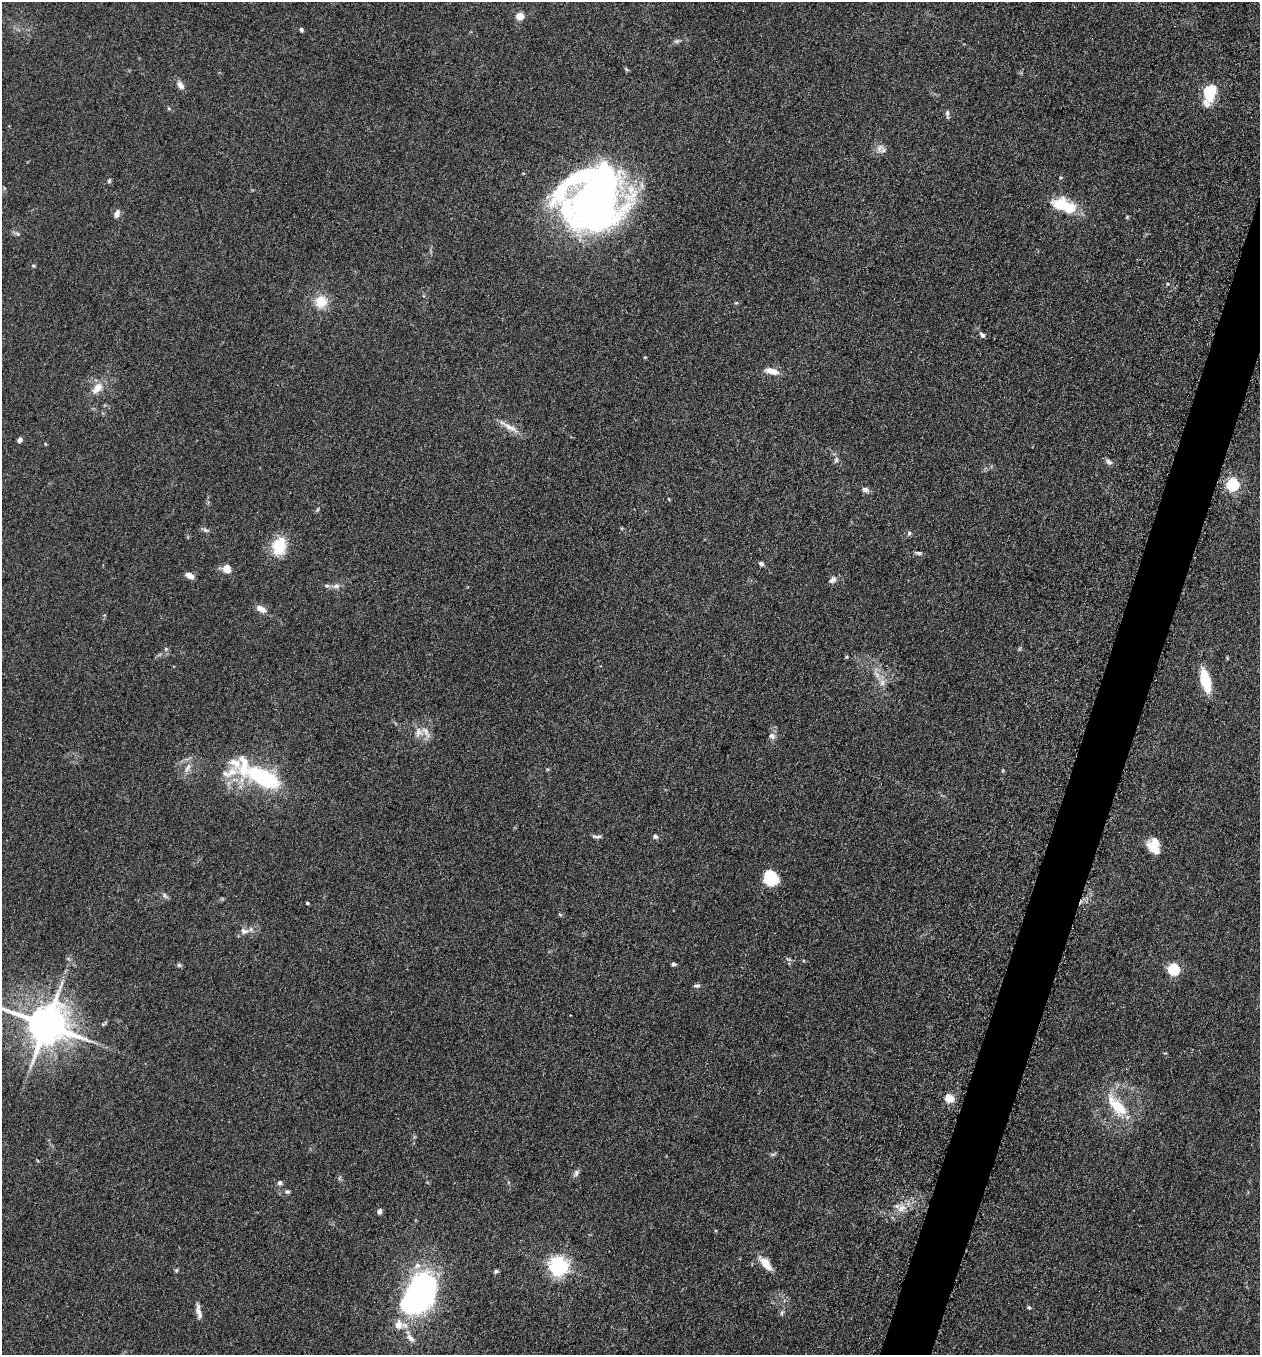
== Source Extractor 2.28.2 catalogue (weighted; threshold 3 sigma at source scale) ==
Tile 10 of 4 x 4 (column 2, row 3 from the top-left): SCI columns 1455-2712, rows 1370-2722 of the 5507 x 5462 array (HDU 1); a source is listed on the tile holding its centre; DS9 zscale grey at full resolution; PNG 1262 x 1357 px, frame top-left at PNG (2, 2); no overlay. Shown black and unused: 3% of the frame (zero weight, under 3 of 5 exposures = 3% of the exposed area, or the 3 px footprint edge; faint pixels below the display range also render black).
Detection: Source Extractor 2.28.2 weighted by HDU 2 'WHT'; one run over the whole footprint, this tile lists its part. Background 0.0767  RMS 0.0066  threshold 0.0296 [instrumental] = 3 sigma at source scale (4.5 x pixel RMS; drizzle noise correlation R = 1.50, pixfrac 1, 0.05/0.05 arcsec/px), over >= 5 px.
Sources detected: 83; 6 inside a brighter object's white glare — not listed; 5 inside a brighter listed object's ellipse — not listed separately; the other 72 listed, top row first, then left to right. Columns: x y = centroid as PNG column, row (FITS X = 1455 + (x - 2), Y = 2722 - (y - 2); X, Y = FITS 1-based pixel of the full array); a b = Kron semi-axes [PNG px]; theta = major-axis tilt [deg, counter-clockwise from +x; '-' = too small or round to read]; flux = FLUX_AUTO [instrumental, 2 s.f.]
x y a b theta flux
520 16 5 4 - 16
301 29 5 4 - 1.1
180 85 12 7 -58 3.2
1209 92 14 8 81 38
947 113 11 4 -89 1.6
883 150 8 6 23 2.3
109 181 5 5 - 0.94
1064 205 28 12 -20 25
585 207 64 46 83 200
117 214 10 7 64 2.9
33 266 5 4 - 0.8
321 302 15 15 - 12
982 335 7 5 -42 1.7
771 371 17 7 -14 6.2
97 388 11 7 49 8.1
510 428 29 7 -29 6.4
20 440 6 5 - 1.9
836 460 6 6 - 1.3
1109 462 9 6 -32 2.1
1233 484 6 5 - 94
865 490 9 6 -19 2.3
205 530 9 5 -27 1.6
909 533 5 5 - 1.1
278 547 22 18 -76 17
919 553 9 4 -10 1.4
761 563 7 5 -27 1.7
227 569 9 8 - 6.3
189 575 8 5 -34 4.8
832 580 10 6 33 3.1
327 586 6 4 -18 1.1
336 586 9 7 6 2.7
261 609 11 6 -24 5.3
166 649 5 4 - 0.89
1227 658 5 3 - 0.62
1206 681 17 7 -76 31
882 683 10 7 -89 3.5
418 732 13 9 79 4.5
772 736 8 7 - 2.7
187 768 15 5 59 3.4
232 772 19 10 22 9.7
263 777 32 14 -27 67
597 836 12 4 -2 1.8
655 836 6 5 - 1.8
1155 850 23 9 -39 8
771 878 16 14 -41 19
165 895 8 5 -57 1.5
307 903 4 3 - 0.92
244 931 10 8 -28 3.3
674 964 4 4 - 1.5
179 965 5 5 - 1.1
1174 969 6 5 - 68
697 986 9 5 9 1.4
46 1024 12 11 - 2400
949 1098 8 7 - 8.2
1117 1106 35 14 -45 21
772 1154 6 4 -18 1
576 1173 9 6 68 2
280 1183 6 6 - 1.8
287 1192 6 5 - 1.5
901 1208 12 8 49 5.3
380 1211 7 5 73 1.6
766 1264 19 8 -49 8.4
417 1265 8 8 - 3.3
558 1266 7 6 - 320
176 1270 5 5 - 0.94
496 1271 6 5 - 1.3
419 1293 31 21 63 210
1029 1307 5 4 - 0.99
198 1311 20 5 -77 3.7
781 1313 6 4 89 1.1
398 1325 10 9 - 5.9
410 1338 14 6 -47 3.6
Isophote crosses this tile's border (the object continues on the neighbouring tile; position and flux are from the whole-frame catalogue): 1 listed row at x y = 46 1024